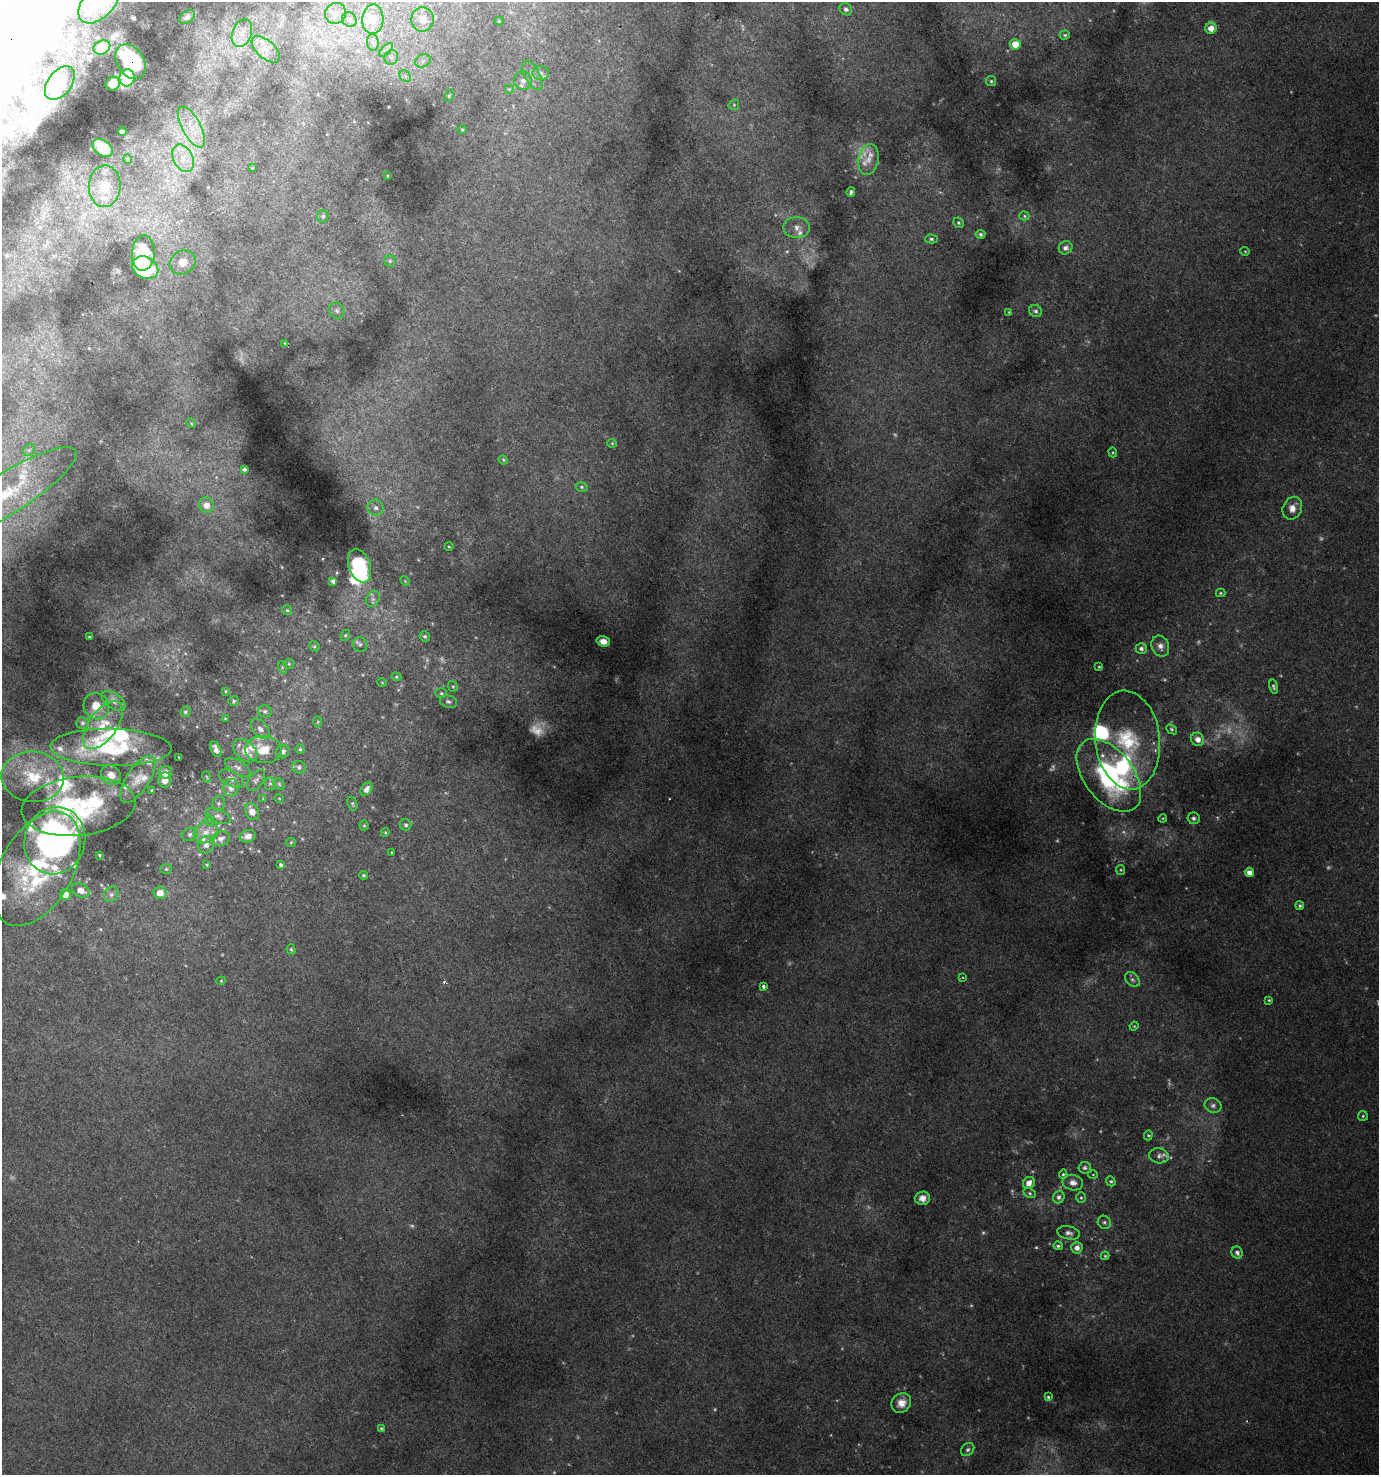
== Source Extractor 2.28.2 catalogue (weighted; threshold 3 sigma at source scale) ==
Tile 11 of 4 x 4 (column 3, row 3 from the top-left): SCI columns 3070-4446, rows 1537-3009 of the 6070 x 6007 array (HDU 1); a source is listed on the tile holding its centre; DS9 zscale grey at full resolution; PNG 1381 x 1477 px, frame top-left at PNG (2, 2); each listed source drawn as its Kron ellipse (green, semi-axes under 4 px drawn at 4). Shown black and unused: <1% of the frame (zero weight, under 2 of 3 exposures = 3% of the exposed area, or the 3 px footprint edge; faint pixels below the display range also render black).
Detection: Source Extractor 2.28.2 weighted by HDU 2 'WHT'; one run over the whole footprint, this tile lists its part. Background 0.0145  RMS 0.0048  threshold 0.0217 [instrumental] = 3 sigma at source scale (4.5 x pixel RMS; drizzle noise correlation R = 1.50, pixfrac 1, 0.0396/0.0396 arcsec/px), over >= 5 px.
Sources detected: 252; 32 too faint to see at this stretch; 1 inside a brighter object's white glare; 2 cosmic-ray / hot-pixel residue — neither listed nor drawn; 23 inside a brighter listed object's ellipse — not listed separately; the other 194 listed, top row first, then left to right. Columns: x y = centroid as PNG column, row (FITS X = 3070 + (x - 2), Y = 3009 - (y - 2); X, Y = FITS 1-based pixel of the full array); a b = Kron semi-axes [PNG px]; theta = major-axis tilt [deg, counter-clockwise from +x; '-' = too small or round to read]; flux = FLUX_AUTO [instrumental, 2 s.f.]
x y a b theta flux
99 2 26 15 47 8.5
846 9 7 5 -44 1.7
336 13 11 10 - 3.6
187 17 9 5 37 1.2
373 19 15 10 86 6.5
422 19 12 11 - 5.9
349 20 8 6 -46 1.7
499 21 4 4 - 0.53
1211 28 6 5 - 4.6
242 33 14 9 70 5.3
1065 35 5 4 - 0.77
373 42 8 6 -83 1.3
1015 44 5 5 - 7.2
102 47 9 6 25 4.1
266 49 17 9 -43 5.8
386 50 9 4 45 1.3
391 57 7 6 - 1.6
423 61 8 6 23 1.8
130 62 19 13 -58 28
541 73 8 7 - 1.8
532 75 16 7 -63 3.8
405 76 6 5 - 1.2
127 78 8 7 - 13
523 81 9 9 - 2.5
991 81 5 5 - 0.7
60 83 19 12 53 4.7
113 84 7 6 - 3.3
509 89 5 5 - 0.64
449 96 6 4 63 0.71
734 105 6 5 - 0.7
191 127 23 9 -62 7.2
462 130 4 4 - 0.51
122 132 4 3 - 0.88
103 148 11 7 -38 12
183 158 14 9 -64 5.8
128 159 5 4 - 0.52
869 159 16 10 80 5.1
252 168 3 2 - 0.32
387 176 2 2 - 0.28
105 186 21 16 86 8.2
851 192 5 4 - 1.1
323 216 6 5 - 1.1
1024 216 5 4 - 0.63
959 223 5 4 - 0.83
797 228 13 10 -4 3.6
980 234 5 4 - 1.1
931 239 6 4 -1 0.81
1066 248 7 6 - 2
1245 251 4 4 - 0.52
143 253 18 11 87 21
390 261 5 5 - 0.92
183 262 13 11 32 5.5
145 268 14 10 -26 43
337 310 8 7 - 1.7
1036 311 6 6 - 1.3
1009 312 4 3 - 0.43
285 343 4 3 - 0.42
191 423 5 4 - 0.58
612 443 4 4 - 0.47
29 450 6 5 - 0.94
1113 452 5 4 - 0.49
503 460 5 4 - 0.51
244 469 4 3 - 1
582 487 6 4 -14 0.72
5 495 83 20 32 35
206 505 7 7 - 4.2
376 508 8 8 - 2.3
1292 508 12 9 65 4.1
449 546 4 3 - 0.37
360 566 17 10 -70 43
333 581 4 4 - 1.6
405 581 6 3 -46 0.45
1220 593 5 4 - 0.54
373 599 8 6 63 1.6
287 610 5 5 - 0.67
345 635 6 4 67 0.68
425 636 5 5 - 0.74
89 637 3 2 - 0.38
603 641 7 5 -16 2.9
360 644 7 7 - 1.4
314 646 5 4 - 0.71
1160 646 11 8 -66 2.7
1141 648 5 5 - 1.5
289 664 5 5 - 0.64
282 667 6 4 -73 0.57
1099 667 4 4 - 0.41
396 677 5 4 - 0.57
382 682 4 3 - 0.32
453 686 5 4 - 0.64
1273 687 7 4 -77 0.96
225 691 3 3 - 0.4
441 693 6 5 - 0.7
114 701 13 7 -36 2.4
233 701 5 5 - 0.83
448 702 8 6 -14 1.3
96 706 13 12 - 6.3
265 711 7 6 - 1.2
185 712 5 5 - 0.86
225 718 4 4 - 0.46
318 722 5 3 - 0.46
82 723 6 5 - 0.81
103 725 28 14 54 11
260 729 11 7 -49 2.5
1172 729 6 4 -40 0.72
1198 739 7 6 - 3.5
1128 740 50 32 -84 33
111 747 61 18 -1 39
216 749 8 5 -63 2.7
300 749 4 4 - 0.5
263 750 18 13 -4 11
245 751 14 9 -41 5.5
283 751 7 6 - 1.7
179 757 3 2 - 0.4
238 767 14 6 -32 2.3
299 767 7 6 - 1.3
165 772 7 6 - 2.8
111 775 11 9 -40 3.4
1109 775 42 24 -52 75
33 777 31 25 -4 22
207 777 5 3 - 0.43
138 779 27 11 57 6.7
232 779 13 7 -28 2.3
165 780 7 7 - 3.8
256 780 12 6 52 1.6
270 784 6 5 - 0.86
279 784 6 5 - 0.69
231 788 9 7 85 2.8
366 789 7 5 53 2.2
152 790 3 3 - 0.52
279 798 5 3 - 0.37
263 799 4 4 - 0.4
218 803 7 6 - 1.1
352 804 7 4 -70 0.75
79 806 57 29 6 56
252 812 9 6 -64 4.2
218 816 13 6 -23 2
1163 818 4 3 - 0.42
1193 818 6 6 - 1.5
209 820 6 3 -72 0.55
364 825 5 4 - 0.56
406 825 6 5 - 1.1
206 832 13 10 35 4.4
385 832 4 4 - 0.49
190 834 8 6 17 1.2
248 836 8 6 16 2.8
221 838 9 7 14 2.3
55 841 34 30 73 140
291 842 5 4 - 0.51
206 845 8 7 - 2.2
392 853 3 3 - 0.96
99 855 3 3 - 0.52
207 865 4 3 - 0.45
281 865 4 3 - 3.6
37 869 62 36 61 78
166 869 6 5 - 0.68
1121 870 5 4 - 0.52
1249 872 4 4 - 3.4
363 875 4 4 - 0.72
81 890 9 6 -26 4
160 893 6 6 - 5.4
111 894 8 7 - 1.5
65 895 5 5 - 5
1300 906 4 4 - 0.83
291 949 5 4 - 0.66
962 977 4 2 - 0.5
1132 980 8 6 -49 1.2
221 981 4 4 - 0.46
763 986 3 3 - 2
1269 1000 4 3 - 0.55
1134 1026 5 3 - 0.37
1213 1105 9 7 -22 1.6
1363 1116 5 5 - 0.6
1148 1135 5 4 - 0.57
1159 1156 10 7 -12 1.8
1085 1168 6 6 - 1
1063 1174 5 4 - 0.68
1093 1175 5 3 - 0.43
1111 1181 5 4 - 0.76
1029 1183 6 5 - 3.7
1073 1183 10 7 -11 2.7
1030 1193 6 4 -28 0.81
1059 1197 6 5 - 1.5
922 1198 7 7 - 2.6
1081 1198 5 5 - 0.71
1104 1222 7 6 - 1.2
1069 1233 12 6 -11 1.9
1058 1246 5 3 - 0.77
1077 1248 6 5 - 2.6
1237 1253 6 5 - 1.5
1105 1256 4 4 - 0.5
1048 1397 4 4 - 0.72
901 1403 10 9 - 4.4
382 1429 4 3 - 1.5
968 1450 7 6 - 1.2
Overlapping masked pixels (flux is a lower limit): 1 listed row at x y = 130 62
Isophote crosses this tile's border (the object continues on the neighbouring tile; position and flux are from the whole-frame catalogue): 2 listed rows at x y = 99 2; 5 495